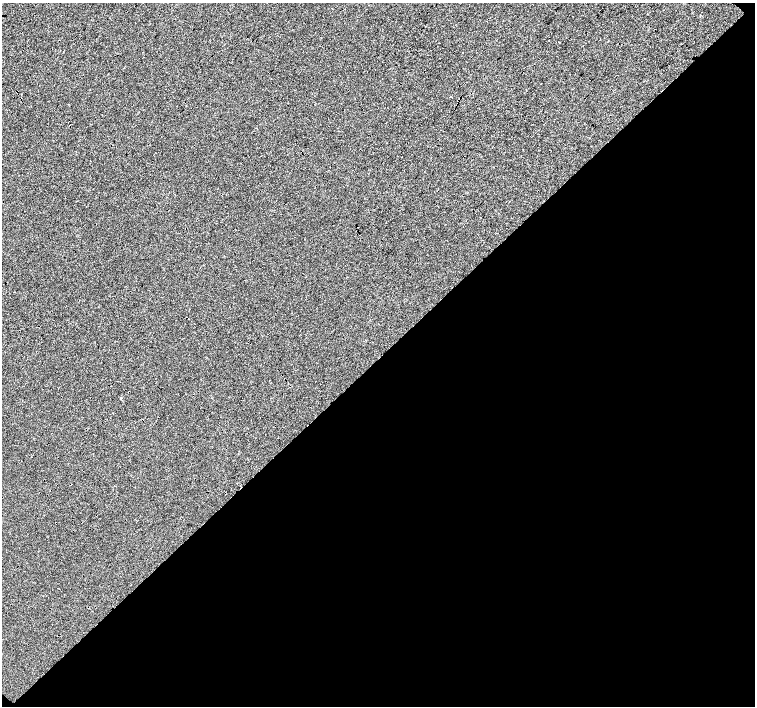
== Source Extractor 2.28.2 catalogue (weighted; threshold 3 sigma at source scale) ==
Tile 15 of 4 x 4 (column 3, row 4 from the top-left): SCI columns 3016-4520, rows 227-1634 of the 6027 x 6019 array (HDU 1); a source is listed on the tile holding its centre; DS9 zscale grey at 2 x 2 block average (1 PNG px = mean of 2 x 2 image px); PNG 757 x 708 px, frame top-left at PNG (2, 3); no overlay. Shown black and unused: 50% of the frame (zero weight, under 3 of 4 exposures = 2% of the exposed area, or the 3 px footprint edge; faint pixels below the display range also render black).
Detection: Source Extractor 2.28.2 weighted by HDU 2 'WHT'; one run over the whole footprint, this tile lists its part. Background -0.0011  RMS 0.0063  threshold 0.0285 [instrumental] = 3 sigma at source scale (4.5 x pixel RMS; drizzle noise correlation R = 1.50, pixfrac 1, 0.0396/0.0396 arcsec/px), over >= 5 px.
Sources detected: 4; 1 cosmic-ray / hot-pixel residue — not listed; the other 3 listed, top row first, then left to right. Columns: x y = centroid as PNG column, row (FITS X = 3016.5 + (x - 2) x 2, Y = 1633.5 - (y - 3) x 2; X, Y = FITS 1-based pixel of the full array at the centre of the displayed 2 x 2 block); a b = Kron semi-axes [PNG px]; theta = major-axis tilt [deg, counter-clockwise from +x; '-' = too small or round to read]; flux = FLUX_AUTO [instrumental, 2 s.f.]
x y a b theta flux
462 53 2 2 - 0.78
452 97 2 2 - 0.68
121 398 2 2 - 3.1